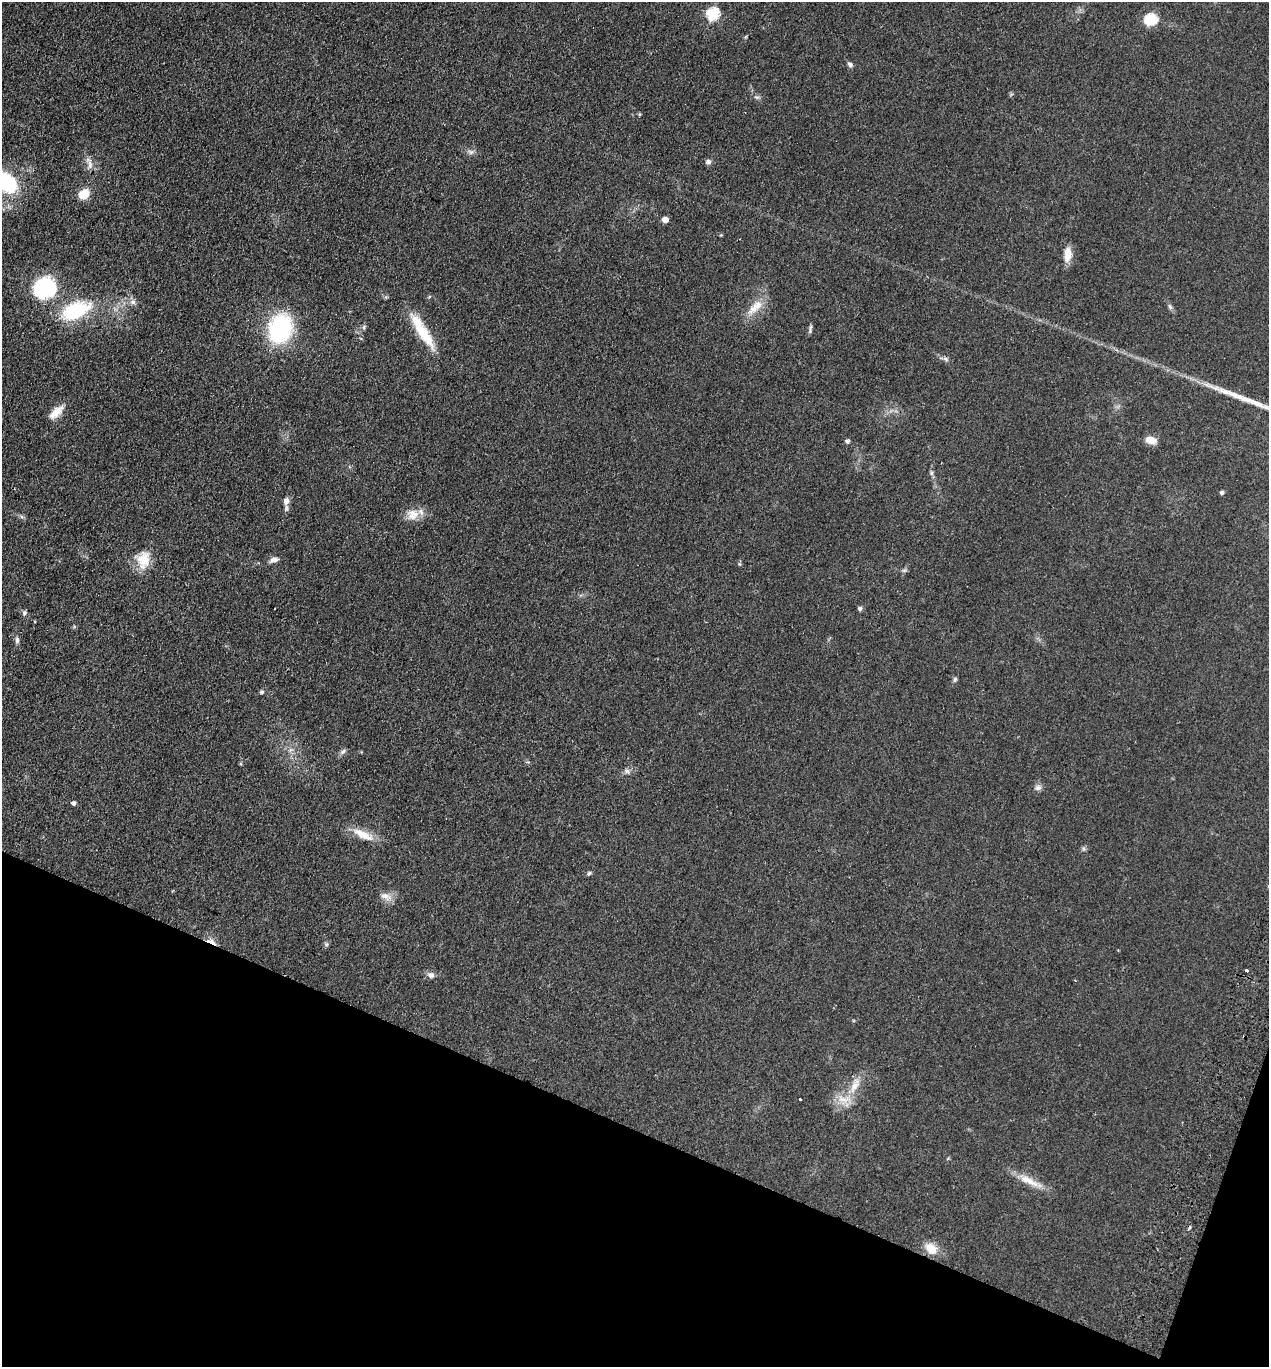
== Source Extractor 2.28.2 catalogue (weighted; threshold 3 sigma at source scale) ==
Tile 15 of 4 x 4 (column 3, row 4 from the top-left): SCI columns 2859-4125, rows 25-1389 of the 5586 x 5508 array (HDU 1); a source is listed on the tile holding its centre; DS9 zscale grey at full resolution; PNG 1271 x 1369 px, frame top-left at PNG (2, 2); no overlay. Shown black and unused: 19% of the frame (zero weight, under 2 of 3 exposures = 3% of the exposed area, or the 3 px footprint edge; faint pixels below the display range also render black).
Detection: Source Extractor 2.28.2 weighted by HDU 2 'WHT'; one run over the whole footprint, this tile lists its part. Background 0.0768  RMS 0.0083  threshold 0.0373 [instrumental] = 3 sigma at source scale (4.5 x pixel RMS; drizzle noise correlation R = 1.50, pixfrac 1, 0.05/0.05 arcsec/px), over >= 5 px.
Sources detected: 54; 1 cosmic-ray / hot-pixel residue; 1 long thin detection or spike segment (spike, bleed or trail) — not listed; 2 inside a brighter listed object's ellipse — not listed separately; the other 50 listed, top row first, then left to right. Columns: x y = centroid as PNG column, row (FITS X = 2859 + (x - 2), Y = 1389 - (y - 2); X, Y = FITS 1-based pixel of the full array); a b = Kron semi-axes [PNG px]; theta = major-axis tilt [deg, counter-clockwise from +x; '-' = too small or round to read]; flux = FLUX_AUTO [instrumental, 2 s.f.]
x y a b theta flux
713 14 6 6 - 78
1151 20 6 6 - 73
850 64 7 5 -35 2.1
640 114 5 3 - 0.76
471 152 8 7 - 2.4
708 162 8 6 -15 2.2
90 163 20 7 -77 5.3
7 183 18 13 -49 69
84 194 9 7 36 16
665 220 5 5 - 6.5
1068 254 18 9 86 9.3
45 288 16 14 33 89
133 302 8 7 - 3.1
755 307 27 10 46 12
1170 307 8 5 -63 1.9
75 311 31 16 23 54
364 327 6 4 71 1.3
280 328 25 19 71 91
810 329 15 3 82 1.6
423 333 43 12 -56 26
56 412 22 9 42 9.6
1151 440 12 8 -15 7.7
847 441 5 4 - 2
931 473 7 4 -90 1.5
1222 492 4 4 - 1.8
286 501 9 7 78 4.3
413 514 17 16 - 9.9
143 560 24 18 85 16
274 560 10 6 20 4
739 564 5 5 - 1
860 609 5 5 - 2.1
24 613 8 5 82 1.7
17 640 10 5 -90 2.2
955 679 6 6 - 1.3
262 692 5 5 - 1.6
343 751 8 5 53 2
627 771 7 6 - 2.1
1038 787 9 8 - 2.9
74 803 5 4 - 2.1
363 835 33 10 -27 13
589 873 7 4 61 1.2
385 896 15 8 -8 5.4
211 941 15 5 -25 4.5
326 944 6 4 -46 1.2
1246 970 3 3 - 1.2
431 975 8 7 - 3.3
855 1086 26 8 57 12
800 1099 3 3 - 1.5
1029 1181 34 9 -27 12
931 1249 18 12 -45 11
Overlapping masked pixels (flux is a lower limit): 1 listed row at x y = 211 941
Isophote crosses this tile's border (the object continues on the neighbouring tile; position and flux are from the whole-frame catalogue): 1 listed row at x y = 7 183